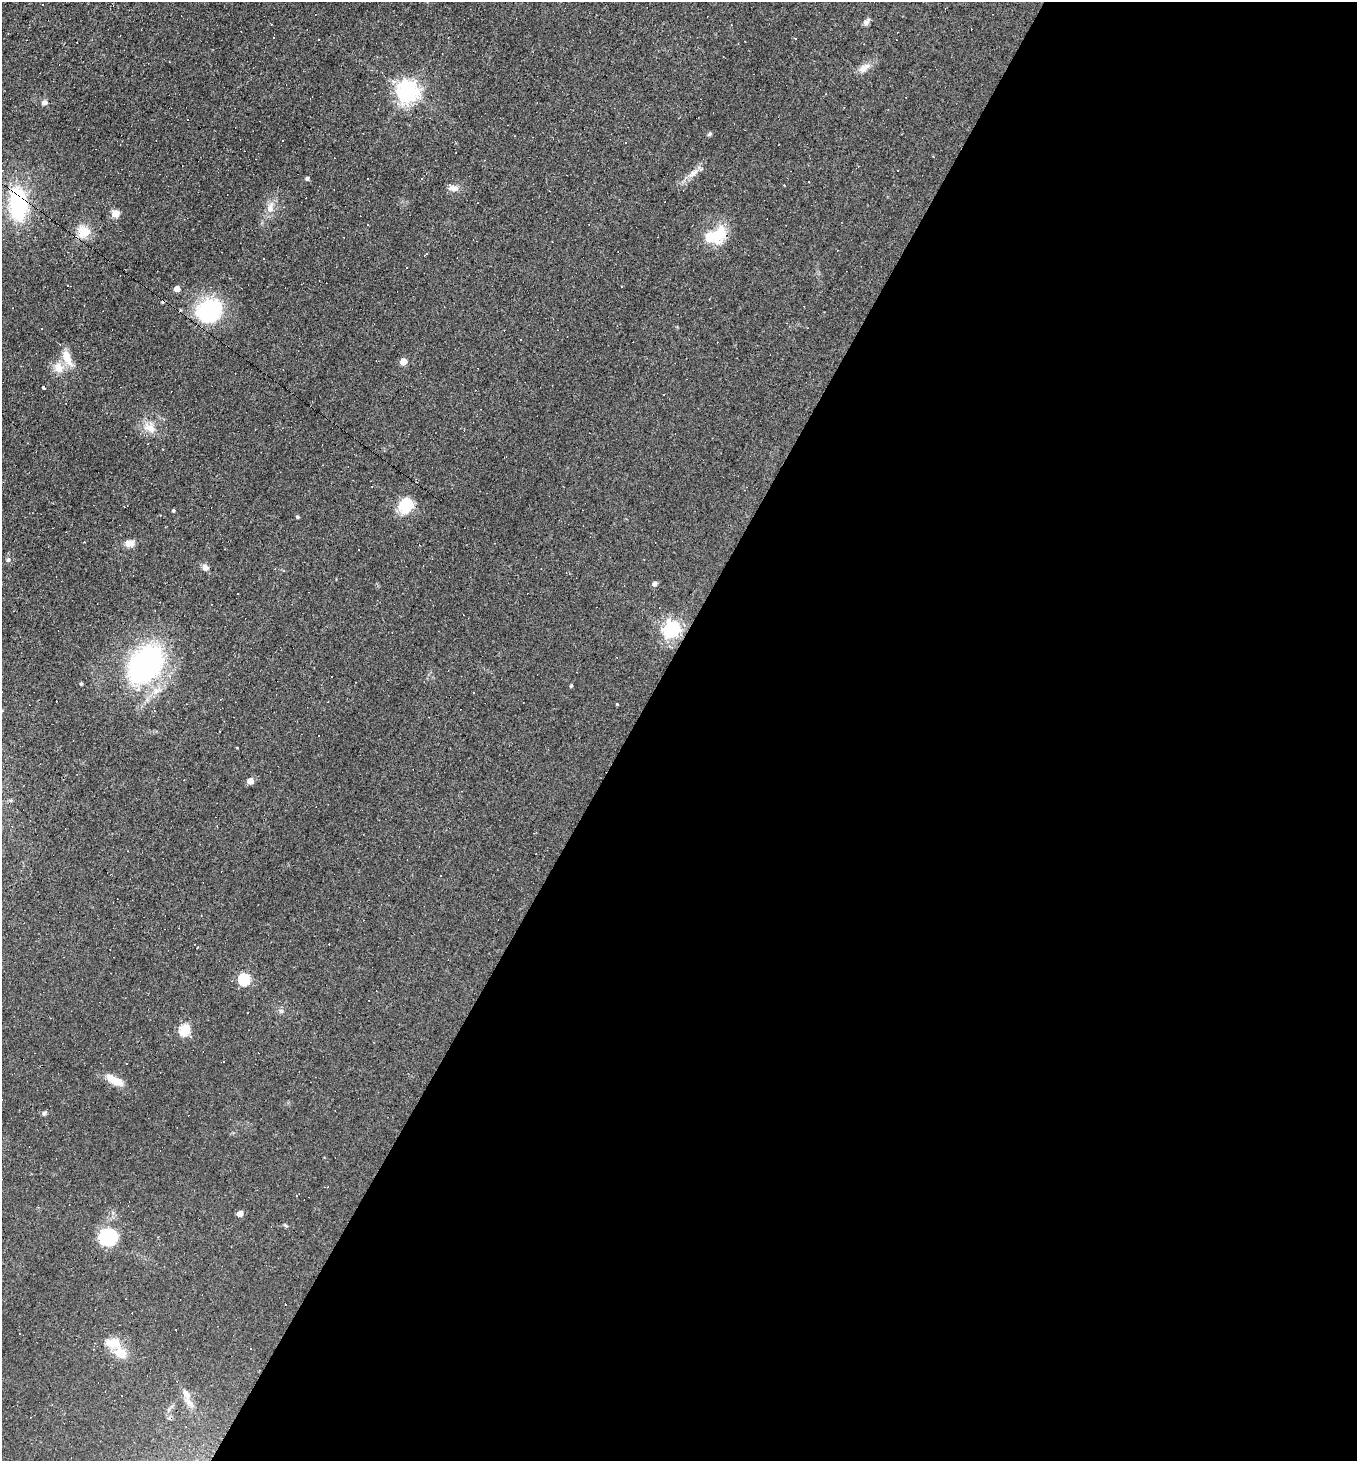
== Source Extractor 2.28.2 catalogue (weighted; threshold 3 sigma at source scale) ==
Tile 12 of 4 x 4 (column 4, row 3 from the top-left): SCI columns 4209-5563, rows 1460-2918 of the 5847 x 5837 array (HDU 1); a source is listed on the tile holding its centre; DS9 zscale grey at full resolution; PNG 1359 x 1463 px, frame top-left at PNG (2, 2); no overlay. Shown black and unused: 54% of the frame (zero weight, under 2 of 3 exposures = <1% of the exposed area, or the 3 px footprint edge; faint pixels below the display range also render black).
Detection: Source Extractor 2.28.2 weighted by HDU 2 'WHT'; one run over the whole footprint, this tile lists its part. Background 0.0353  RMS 0.0078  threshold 0.0353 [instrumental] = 3 sigma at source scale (4.5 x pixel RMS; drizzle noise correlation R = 1.50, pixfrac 1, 0.05/0.05 arcsec/px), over >= 5 px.
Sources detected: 123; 2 inside a brighter object's white glare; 55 cosmic-ray / hot-pixel residue — not listed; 1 inside a brighter listed object's ellipse — not listed separately; the other 65 listed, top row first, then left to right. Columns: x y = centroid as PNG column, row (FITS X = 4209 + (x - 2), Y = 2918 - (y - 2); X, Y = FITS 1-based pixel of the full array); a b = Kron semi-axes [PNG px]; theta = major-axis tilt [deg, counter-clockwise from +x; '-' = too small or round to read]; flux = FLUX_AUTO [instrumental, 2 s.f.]
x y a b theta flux
42 5 3 3 - 1.3
866 22 9 6 45 2.8
273 37 3 3 - 1.2
795 38 4 2 - 0.51
864 68 18 9 35 6.4
408 91 7 7 - 560
45 102 8 6 7 2.4
188 119 2 2 - 0.71
710 134 7 4 39 1.3
515 136 3 2 - 0.5
283 140 3 3 - 2.6
625 142 3 2 - 0.46
933 156 3 3 - 0.52
693 173 19 7 40 6.3
307 178 5 4 - 1.8
421 178 3 3 - 0.67
808 182 3 3 - 2
453 188 15 8 -10 4.7
18 205 40 21 -87 70
270 208 17 8 81 7.1
116 213 5 5 - 21
83 232 17 16 - 13
718 235 25 19 58 23
426 254 5 3 - 1.2
68 285 3 2 - 0.89
622 286 3 3 - 3.1
177 289 5 4 - 8.3
209 311 30 26 -26 68
67 358 20 9 -66 12
404 361 5 5 - 16
58 367 15 13 -64 9.2
43 388 3 3 - 1.4
664 394 2 2 - 0.5
150 428 18 13 -33 10
406 506 16 13 62 26
173 510 4 4 - 1.2
297 517 4 4 - 1.2
129 543 11 8 1 5.8
358 550 3 3 - 1.3
8 560 7 5 74 1.7
205 567 8 7 - 3.7
654 583 5 4 - 3.1
672 629 7 6 - 290
145 664 25 17 50 250
81 684 4 3 - 0.99
571 685 4 3 - 0.97
156 690 15 9 20 7.7
617 704 3 3 - 0.71
220 731 2 2 - 0.45
237 747 4 2 - 0.48
250 781 5 5 - 8.9
440 875 2 2 - 0.61
244 979 6 5 - 84
281 1011 6 5 - 1.5
185 1029 6 5 - 67
126 1064 3 3 - 4.9
115 1080 23 8 -26 12
44 1113 7 5 46 1.6
240 1213 4 4 - 7.9
286 1226 6 4 -40 1.1
108 1237 20 17 0 37
113 1343 23 15 -13 13
251 1349 3 2 - 0.75
186 1394 15 9 -57 7.3
169 1418 5 5 - 1.3
Overlapping masked pixels (flux is a lower limit): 1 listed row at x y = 18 205